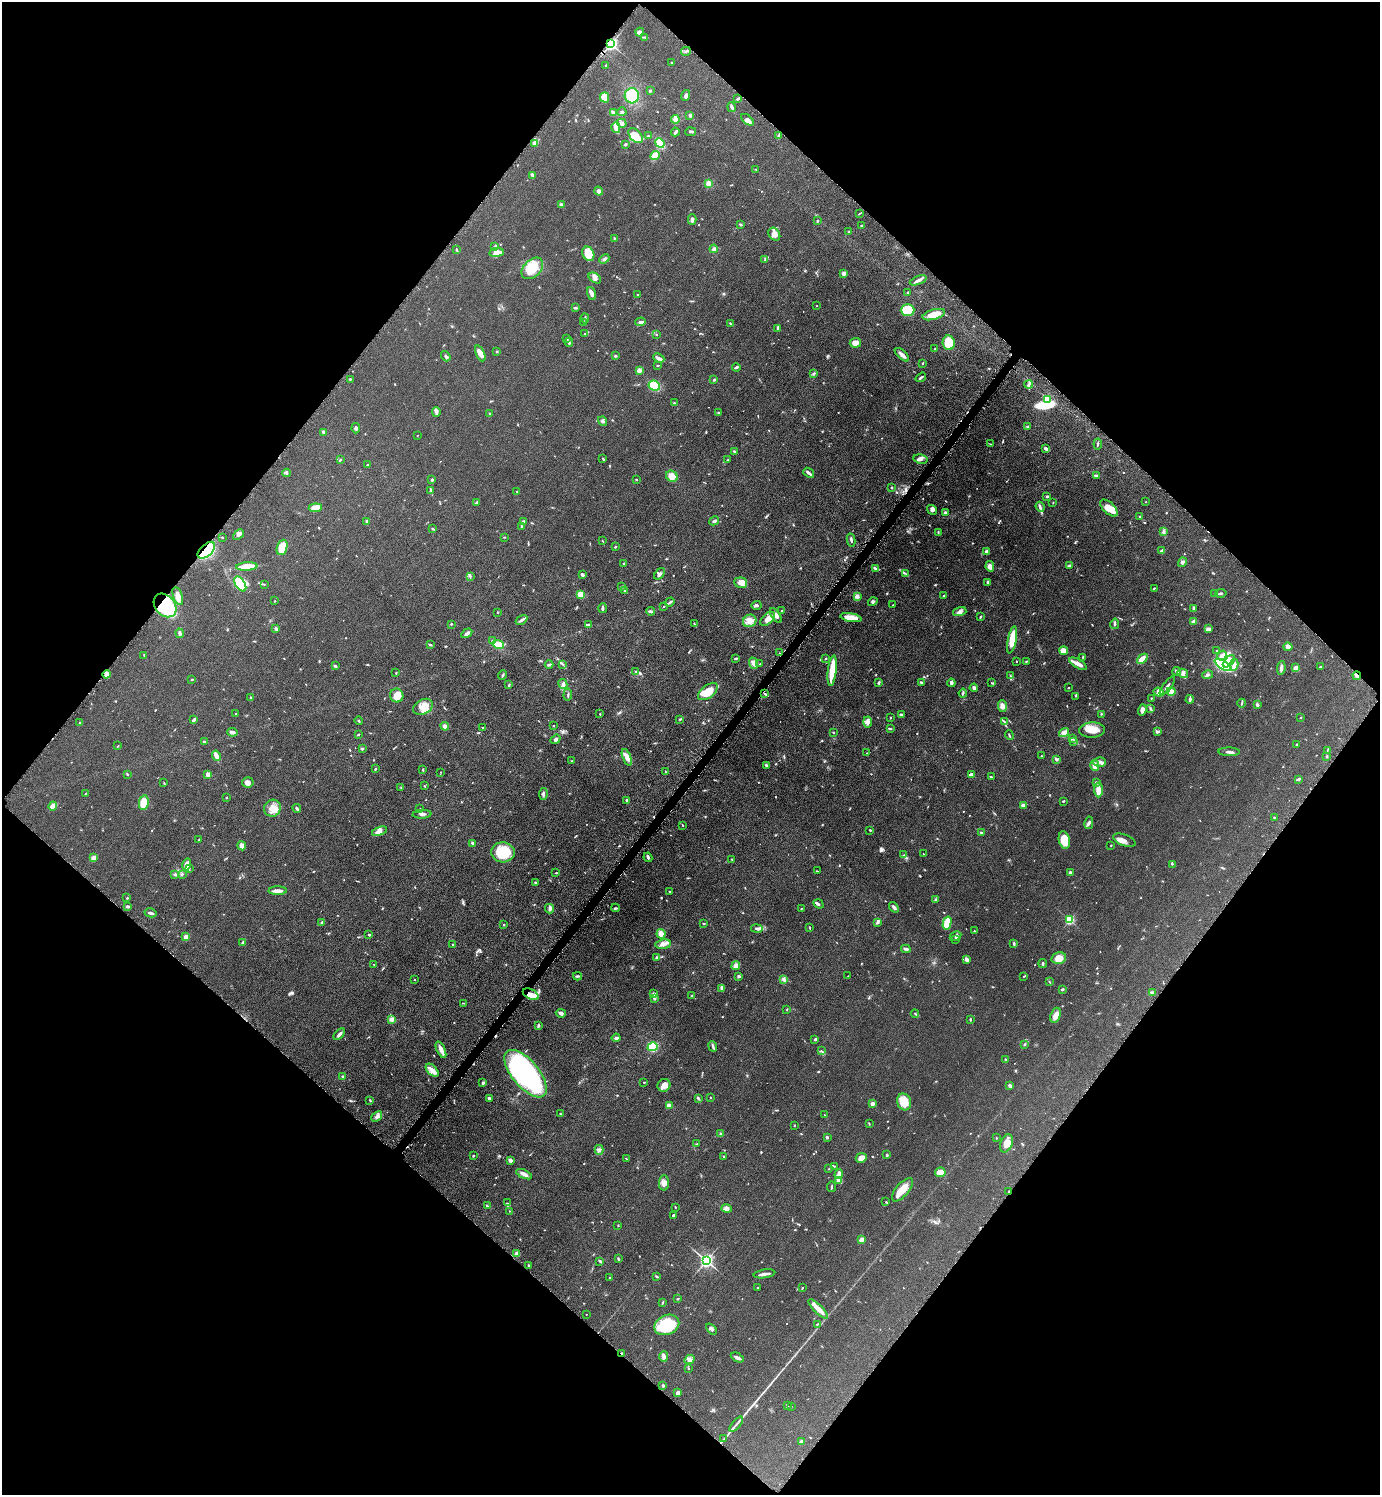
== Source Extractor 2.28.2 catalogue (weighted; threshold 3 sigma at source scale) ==
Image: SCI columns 174-5683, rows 12-5982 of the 5998 x 5995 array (HDU 1 of 3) = the unmasked area's bounding box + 8 px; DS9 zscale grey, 4 x 4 block average (1 PNG px = mean of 4 x 4 image px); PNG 1382 x 1497 px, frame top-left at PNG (2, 2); each listed source drawn as its Kron ellipse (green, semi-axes under 4 px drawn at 4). Shown black and unused: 50% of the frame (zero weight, under 4 of 8 exposures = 1% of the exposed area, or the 3 px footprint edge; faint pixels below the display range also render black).
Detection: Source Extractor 2.28.2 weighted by HDU 2 'WHT'. Background 0.0953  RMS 0.0062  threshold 0.0252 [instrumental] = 3 sigma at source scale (4.09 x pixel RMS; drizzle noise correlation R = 1.36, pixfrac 0.8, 0.05/0.05 arcsec/px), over >= 5 px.
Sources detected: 854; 3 too faint to see at this stretch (4 x 4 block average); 2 inside a brighter object's white glare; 4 cosmic-ray / hot-pixel residue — neither listed nor drawn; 21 coinciding with a brighter row at this scale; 58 inside a brighter listed object's ellipse — not listed separately; of the other 766, all 500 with FLUX_AUTO >= 1.8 (the completeness limit of this list) listed and drawn (266 fainter detections not listed), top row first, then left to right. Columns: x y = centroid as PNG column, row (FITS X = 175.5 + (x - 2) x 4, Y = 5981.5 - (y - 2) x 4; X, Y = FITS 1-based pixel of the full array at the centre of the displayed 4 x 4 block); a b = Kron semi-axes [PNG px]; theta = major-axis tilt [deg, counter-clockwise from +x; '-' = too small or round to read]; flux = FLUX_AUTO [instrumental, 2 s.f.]
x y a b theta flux
640 32 4 4 - 9.3
645 37 3 2 - 3
611 44 2 2 - 970
686 51 5 2 - 6.3
672 63 2 2 - 8
606 65 2 2 - 2.1
650 91 3 2 - 3.9
686 95 6 3 69 8.4
632 96 7 7 - 86
605 97 5 4 - 35
738 99 4 2 - 4.1
732 107 5 2 - 10
622 112 4 2 - 5
614 113 3 3 - 4.9
690 115 4 2 - 5.8
675 119 4 4 - 14
747 120 7 3 -42 15
622 123 5 3 - 10
616 128 5 2 - 37
675 132 4 2 - 8.5
691 132 5 2 - 4.8
779 135 4 3 - 7.8
636 136 9 5 -48 57
648 136 2 2 - 4.9
535 143 3 3 - 14
660 143 5 3 - 55
625 144 2 2 - 5.9
655 155 5 3 - 51
756 169 2 2 - 2.1
532 175 4 2 - 4
709 183 3 3 - 21
599 191 5 4 - 11
561 205 4 3 - 6.9
859 214 3 2 - 1.9
692 219 5 2 - 8.9
817 221 2 2 - 2.5
741 225 3 2 - 3.8
862 225 3 2 - 3.2
849 232 2 2 - 2.7
774 234 7 5 -55 19
614 238 2 2 - 3.4
494 247 2 2 - 2.9
714 249 4 3 - 8.9
456 250 3 2 - 2.7
496 252 7 3 7 33
588 254 7 5 -64 58
604 259 6 2 44 5.1
765 260 2 2 - 3.4
532 268 12 8 45 61
844 273 3 3 - 14
595 278 7 4 -35 14
918 280 9 3 22 12
591 293 6 3 -70 17
908 293 3 2 - 3.6
637 295 2 2 - 2.4
817 306 2 2 - 2.2
575 308 4 2 - 5.5
908 310 7 5 1 80
934 315 11 5 15 48
585 318 5 2 - 5.8
584 322 2 2 - 1.8
641 322 5 2 - 7.7
730 323 3 2 - 3
778 329 3 2 - 4.1
585 334 3 2 - 2.4
656 334 2 2 - 5.1
567 339 2 2 - 2.2
569 342 4 2 - 5.6
855 343 6 4 7 24
949 343 7 6 - 81
935 348 3 2 - 2
497 351 2 2 - 2.4
480 353 8 4 -65 24
902 355 9 3 -42 18
446 356 5 3 - 10
615 356 3 2 - 3.5
659 358 6 3 -26 10
923 363 3 2 - 2.8
658 365 2 2 - 1.9
736 367 4 2 - 5.4
639 370 2 2 - 70
813 374 2 2 - 2.9
921 377 6 2 34 5.4
350 379 2 2 - 2.7
714 380 3 2 - 3.3
1029 384 4 2 - 5.9
654 385 6 5 - 92
1047 399 2 2 - 140
674 403 3 2 - 2.5
436 412 5 3 - 6.3
718 413 2 2 - 4.8
489 414 3 2 - 1.9
602 421 5 3 - 7
1027 426 4 2 - 3.6
356 428 5 3 - 5.6
323 432 3 2 - 8.2
417 435 2 2 - 2.7
990 444 2 2 - 1.9
1098 444 5 2 - 4.3
1046 449 4 3 - 11
734 452 3 2 - 4.8
603 458 2 2 - 2.4
921 459 7 4 -9 12
340 460 3 2 - 3.4
728 460 3 2 - 1.9
367 465 2 2 - 5.1
287 473 4 2 - 4.9
809 473 6 2 -39 12
672 476 6 5 - 30
1096 476 3 2 - 7.6
636 479 2 2 - 4.2
432 480 3 2 - 3.9
891 487 2 2 - 10
431 491 4 2 - 4.3
516 492 2 2 - 2.7
1047 496 2 2 - 18
476 502 4 2 - 5.9
1053 502 2 2 - 2.1
1146 502 2 2 - 2
1040 507 5 2 - 6.1
315 508 6 3 7 40
1109 508 11 5 -43 42
932 510 5 4 - 9
945 513 3 2 - 7.2
1139 517 2 2 - 2.8
367 521 3 2 - 5.7
523 521 2 2 - 5
714 521 5 2 - 8.3
522 527 4 2 - 4.8
433 529 4 2 - 3.8
1164 531 3 2 - 3.8
938 532 3 2 - 3.3
238 535 6 3 42 6.9
222 537 2 2 - 2
504 537 2 2 - 1.9
851 540 6 2 -78 5.6
602 541 2 2 - 1.9
282 547 8 5 71 90
615 547 2 2 - 2.9
206 550 10 6 43 260
1162 550 4 2 - 4.5
986 552 3 2 - 9.1
1182 562 5 3 - 7.3
624 564 4 2 - 3.3
1070 565 3 2 - 3.4
247 566 10 3 4 62
990 566 5 4 - 16
875 568 3 3 - 4.4
905 573 3 2 - 2.8
582 574 3 2 - 8.8
659 574 7 3 50 8.8
470 576 4 3 - 4.1
988 582 2 2 - 9
741 583 6 5 - 24
240 584 8 4 -56 140
264 584 3 2 - 2.5
622 586 2 2 - 2.6
1154 588 3 2 - 2.2
624 590 3 2 - 2.5
1221 593 5 2 - 4.5
581 594 4 3 - 37
1215 594 3 2 - 2.5
944 595 2 2 - 2.3
178 596 9 4 -71 25
857 596 2 2 - 59
275 601 2 2 - 4.6
670 602 5 2 - 7.3
873 602 5 3 - 5.4
165 605 13 10 -49 300
757 605 5 3 - 6.3
893 605 2 2 - 2.3
664 606 2 2 - 2.8
603 608 5 2 - 7.5
1194 608 3 2 - 6.8
650 611 4 2 - 8
782 611 2 2 - 4.5
498 612 2 2 - 4.4
960 612 7 4 17 12
776 615 8 4 -57 13
980 617 2 2 - 3.8
851 618 11 3 -9 50
768 619 9 5 40 20
521 620 6 3 33 8.2
750 621 7 6 - 22
1194 621 4 2 - 15
451 624 2 2 - 3.6
695 624 4 2 - 2.4
1115 624 5 2 - 5.4
588 625 3 2 - 6.6
276 629 3 2 - 6
1208 629 4 3 - 15
180 633 4 2 - 8.4
467 633 6 2 32 11
1012 640 14 3 79 82
492 641 3 2 - 2.1
430 645 4 2 - 3.8
498 645 5 4 - 47
1288 647 4 4 - 14
1217 650 2 2 - 2.6
1064 651 4 3 - 30
779 653 2 2 - 3.1
144 655 3 2 - 2.1
1222 656 5 2 - 24
1083 657 3 2 - 2.3
736 658 3 2 - 4.5
826 658 2 2 - 3
1142 659 6 3 41 27
1016 661 2 2 - 1.9
1026 661 3 2 - 2.7
1229 661 7 3 44 24
753 663 6 4 -69 15
563 664 3 2 - 2
760 664 3 2 - 1.9
1078 664 10 3 -30 22
549 665 4 2 - 6.8
1223 665 9 4 -32 310
1234 665 5 3 - 16
335 666 3 2 - 5.9
1320 667 2 2 - 4.8
1281 668 7 2 83 13
1296 668 3 3 - 23
636 671 3 2 - 2.8
832 671 15 4 83 82
1177 671 4 2 - 9.1
396 673 2 2 - 2.4
1183 673 5 4 - 9
106 674 4 3 - 11
503 675 5 2 - 4.1
1208 675 5 3 - 7.8
1010 676 2 2 - 2
1357 676 4 2 - 11
192 679 2 2 - 3.5
921 682 4 2 - 3.7
878 683 4 2 - 3.8
951 683 4 3 - 8.4
991 683 2 2 - 2.3
509 684 4 2 - 3.1
563 684 5 3 - 7.7
1167 686 11 2 54 10
974 688 4 3 - 7.6
1068 688 2 2 - 2.7
708 691 11 6 38 50
1171 691 4 3 - 20
1159 692 5 4 - 12
963 693 4 2 - 4.1
765 694 3 2 - 3.6
568 695 6 2 85 5
397 696 7 6 - 34
1076 696 3 2 - 2
251 698 3 2 - 3.9
1151 698 2 2 - 2.4
1190 699 4 2 - 7.6
1242 703 4 2 - 3.6
1257 705 3 2 - 7.5
1002 706 6 4 -86 15
423 707 10 7 26 34
1150 708 3 2 - 3.7
1142 710 5 4 - 11
236 713 2 2 - 6.9
600 714 2 2 - 2.1
1101 714 2 2 - 2.6
902 715 3 2 - 7.3
1301 717 2 2 - 3.1
890 718 3 2 - 2.1
680 719 3 2 - 2.7
194 720 4 2 - 13
358 721 4 2 - 3.1
80 722 2 2 - 1.8
867 722 5 4 - 10
1005 722 2 2 - 2.1
445 726 4 3 - 9.8
553 726 2 2 - 2.6
482 727 2 2 - 2
890 729 4 2 - 2.8
1092 730 13 7 3 42
232 732 5 3 - 12
1064 732 5 3 - 20
1158 732 3 3 - 6.8
833 733 2 2 - 2.8
358 734 3 2 - 3.5
1009 735 5 2 - 3.4
555 739 5 4 - 8.4
1072 739 2 2 - 2.5
1074 741 2 2 - 2.1
205 742 3 2 - 6.1
1297 744 2 2 - 3.7
118 746 2 2 - 2.5
362 749 3 2 - 6.6
1327 751 4 2 - 2.8
1229 752 11 2 -2 9.9
867 753 2 2 - 2.1
216 756 5 2 - 33
1041 756 2 2 - 2
1327 756 2 2 - 8.5
627 757 9 4 -69 19
1056 759 4 2 - 7
572 761 2 2 - 2.5
1100 762 6 4 -2 14
766 765 3 2 - 4.1
1095 766 5 4 - 18
375 769 2 2 - 3.2
423 770 3 2 - 3
441 772 2 2 - 2.6
665 772 2 2 - 2.3
127 774 3 2 - 3.4
208 774 2 2 - 65
971 774 3 2 - 13
991 777 3 2 - 4.3
1298 779 4 2 - 7.3
164 782 2 2 - 1.9
248 782 6 5 - 14
1096 783 4 3 - 4.9
424 786 3 2 - 2.1
401 787 2 2 - 1.8
1098 790 7 3 -89 53
86 793 3 2 - 2.8
543 794 6 3 83 7.3
226 797 2 2 - 7.7
627 800 2 2 - 4.3
1063 801 3 2 - 2.6
144 803 7 4 81 54
1023 805 4 2 - 17
53 806 4 3 - 18
272 808 9 8 - 35
297 808 4 2 - 4.7
420 809 2 2 - 2
422 814 9 2 3 8.6
1275 818 3 2 - 4.6
1089 823 6 2 79 6.1
683 825 3 2 - 1.9
870 830 3 2 - 3.6
380 831 8 3 19 16
981 833 3 2 - 5.5
199 839 4 2 - 3.6
1064 840 9 5 -78 64
1124 840 12 5 -21 17
472 843 3 2 - 5.9
1111 845 2 2 - 2
242 846 4 3 - 39
503 852 11 10 - 120
923 854 2 2 - 2.1
904 855 2 2 - 2
648 857 5 3 - 5.3
94 858 4 3 - 17
732 860 3 2 - 2.6
1172 864 4 2 - 2.6
187 865 6 4 76 26
189 869 4 2 - 3.5
817 871 3 2 - 1.8
556 873 2 2 - 2.8
1070 873 3 2 - 9.9
175 874 4 3 - 6.2
182 874 3 2 - 2.5
535 882 3 2 - 3.2
278 891 9 3 1 16
670 891 3 2 - 2.3
127 898 2 2 - 3.4
936 899 4 2 - 4.5
819 904 5 2 - 4
127 906 4 3 - 5.6
894 907 6 3 -49 9.3
616 908 4 2 - 4.8
802 908 3 2 - 1.8
549 909 5 3 - 9
151 913 6 2 -13 8.6
1070 920 2 2 - 320
322 922 3 2 - 5.1
877 922 4 2 - 6.9
704 923 2 2 - 5.2
947 923 6 4 76 79
504 925 2 2 - 2.4
810 928 4 2 - 2.2
757 929 6 2 -10 11
974 931 2 2 - 2.7
661 934 5 4 - 23
369 935 2 2 - 11
955 936 6 3 27 5.6
186 937 2 2 - 79
955 940 2 2 - 2.3
242 942 3 2 - 4.9
1014 943 3 2 - 4.1
663 944 8 4 7 17
453 945 3 2 - 7
906 949 5 2 - 7.6
656 958 3 2 - 5.4
1059 958 7 5 13 37
967 959 3 2 - 18
1043 963 4 2 - 3.8
374 964 2 2 - 1.9
736 965 4 4 - 14
577 976 4 2 - 5.6
739 976 3 2 - 5.2
848 976 2 2 - 1.9
1024 976 4 2 - 3.6
415 980 2 2 - 3.2
784 980 3 2 - 4.2
1049 982 3 2 - 2.3
722 988 4 2 - 8.7
1062 989 2 2 - 8
1152 993 2 2 - 1.9
531 994 9 5 -27 28
654 994 4 3 - 8.6
692 996 2 2 - 2.5
654 998 3 2 - 9.7
463 1003 3 2 - 2
787 1009 2 2 - 1.9
561 1013 5 3 - 12
915 1014 4 2 - 3
1056 1015 8 5 71 25
392 1019 4 4 - 17
970 1019 3 2 - 3.5
538 1026 3 2 - 3.6
339 1034 7 3 47 11
616 1038 4 3 - 8
815 1039 2 2 - 16
1024 1044 3 2 - 5.4
713 1046 5 2 - 5.5
653 1047 5 4 - 97
441 1050 9 3 -66 23
821 1051 3 2 - 2.7
1005 1059 2 2 - 2.6
432 1070 8 4 -46 19
526 1074 29 13 -50 770
343 1077 3 2 - 5.5
644 1082 2 2 - 1.9
483 1083 2 2 - 6.7
664 1085 7 6 - 24
1010 1086 3 2 - 11
710 1097 2 2 - 2.2
489 1098 3 3 - 5.4
698 1098 3 2 - 5.4
370 1100 3 2 - 3.1
904 1102 8 7 - 53
872 1103 2 2 - 55
669 1106 4 3 - 16
560 1114 2 2 - 2.2
824 1115 2 2 - 1.8
377 1116 6 3 41 11
869 1124 4 2 - 2.1
794 1125 3 2 - 2.1
721 1134 3 2 - 5.8
827 1137 2 2 - 13
996 1138 2 2 - 2.6
1007 1143 9 5 70 27
697 1144 4 2 - 2.5
599 1150 5 4 - 9.8
887 1154 3 2 - 3.4
473 1156 3 2 - 2.4
724 1156 3 2 - 2.6
626 1158 2 2 - 2
861 1158 5 5 - 24
510 1160 4 3 - 8.7
834 1166 2 2 - 2.2
829 1169 2 2 - 1.9
940 1172 5 4 - 31
524 1174 8 3 -24 14
839 1174 5 4 - 10
838 1180 4 3 - 6.2
664 1183 7 5 89 16
832 1187 5 2 - 3.7
902 1190 14 6 50 44
1009 1191 2 2 - 2.2
886 1202 2 2 - 1.9
507 1203 3 2 - 2.2
487 1206 4 2 - 5.5
675 1207 3 2 - 2
727 1209 5 4 - 15
509 1211 2 2 - 3.5
673 1215 3 2 - 4.1
618 1225 3 2 - 2.1
862 1239 3 3 - 14
517 1254 3 3 - 13
618 1259 3 2 - 4.3
600 1261 3 2 - 6.1
706 1261 2 2 - 1100
528 1265 2 2 - 3.4
764 1274 11 2 9 16
656 1276 3 2 - 3.3
610 1277 2 2 - 5.2
758 1287 2 2 - 1.8
802 1288 3 2 - 2
678 1299 2 2 - 3.3
662 1303 4 2 - 3.3
818 1309 13 3 -45 42
586 1314 2 2 - 2.2
817 1324 3 2 - 3.7
667 1325 13 9 24 140
712 1329 6 3 -49 8
621 1353 2 2 - 11
664 1357 5 3 - 8.8
737 1358 7 3 -27 12
690 1359 5 3 - 8.5
688 1368 2 2 - 1.9
663 1385 2 2 - 5.8
678 1393 3 3 - 17
787 1406 3 2 - 4
791 1406 2 2 - 2.5
736 1424 9 2 51 7.3
724 1439 3 2 - 3.1
801 1442 3 2 - 9.8
Overlapping masked pixels (flux is a lower limit): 7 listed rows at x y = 611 44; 206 550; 165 605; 1357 676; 526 1074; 1009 1191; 621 1353
Diffuse or blended objects may show on this block-average render without a row.